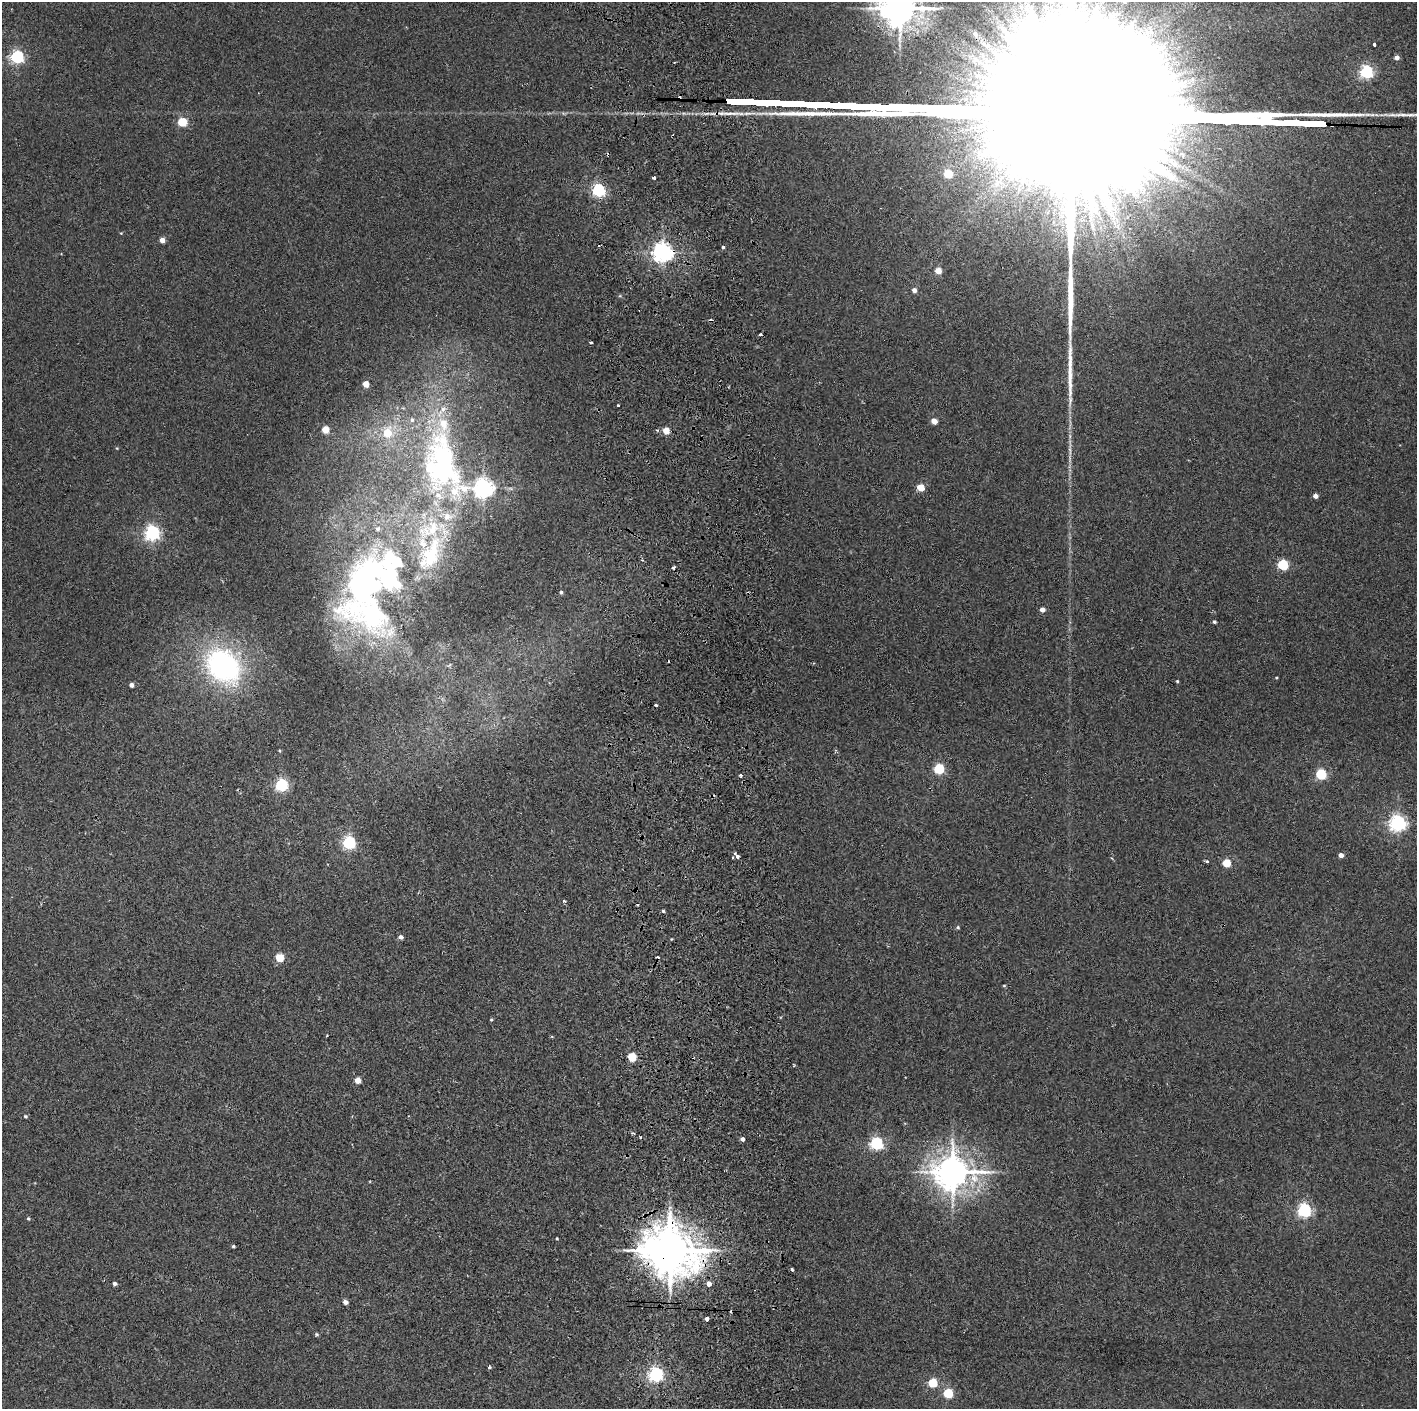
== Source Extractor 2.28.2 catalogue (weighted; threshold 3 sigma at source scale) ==
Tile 5 of 3 x 3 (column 2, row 2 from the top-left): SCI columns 1475-2889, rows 1410-2816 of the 4361 x 4228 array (HDU 1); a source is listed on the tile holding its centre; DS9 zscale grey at full resolution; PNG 1419 x 1411 px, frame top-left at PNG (2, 2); no overlay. Shown black and unused: <1% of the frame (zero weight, under 2 of 3 exposures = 3% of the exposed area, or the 3 px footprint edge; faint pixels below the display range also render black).
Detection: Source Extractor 2.28.2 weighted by HDU 2 'WHT'; one run over the whole footprint, this tile lists its part. Background 0.0355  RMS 0.0063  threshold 0.0283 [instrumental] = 3 sigma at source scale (4.5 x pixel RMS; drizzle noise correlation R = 1.50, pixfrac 1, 0.05/0.05 arcsec/px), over >= 5 px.
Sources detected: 113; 1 inside a brighter object's white glare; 11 cosmic-ray / hot-pixel residue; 1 long thin detection or spike segment (spike, bleed or trail) — not listed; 13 inside a brighter listed object's ellipse — not listed separately; the other 87 listed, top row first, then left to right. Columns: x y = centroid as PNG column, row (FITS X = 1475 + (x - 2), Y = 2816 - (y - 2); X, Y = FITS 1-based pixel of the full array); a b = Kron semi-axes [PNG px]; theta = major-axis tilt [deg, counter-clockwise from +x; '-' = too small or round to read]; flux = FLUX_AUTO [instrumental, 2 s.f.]
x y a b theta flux
900 8 11 10 - 1500
1374 44 3 3 - 1.2
985 45 23 8 -27 9.3
17 57 5 5 - 130
1397 58 4 4 - 3.3
983 64 32 7 -27 13
1367 72 5 5 - 130
679 98 5 3 - 2.2
182 122 5 5 - 35
1332 125 3 3 - 1.9
948 174 5 5 - 23
654 178 3 3 - 2.4
997 184 10 6 63 4.4
598 190 5 5 - 110
121 233 4 4 - 0.48
162 240 4 4 - 5.6
723 247 3 3 - 2.5
663 252 7 6 - 360
938 271 5 4 - 9.8
914 290 4 4 - 3.5
761 335 3 3 - 2.5
591 342 3 3 - 2.1
366 384 4 4 - 9.4
618 405 3 3 - 1.4
934 421 4 4 - 7.4
325 430 5 4 - 13
666 431 5 4 - 12
387 433 10 9 - 12
1070 451 17 4 -85 3
444 464 92 48 -77 190
921 487 5 4 - 15
483 488 7 6 - 380
1315 496 4 4 - 3.9
152 533 6 6 - 180
430 555 56 26 65 57
1283 565 5 5 - 54
366 580 90 39 69 230
561 592 4 4 - 1.1
1042 609 4 4 - 4.4
1214 622 4 3 - 1
223 666 42 32 -47 120
1276 677 4 2 - 0.54
1177 681 3 3 - 0.71
131 685 4 4 - 3
656 705 3 3 - 1.7
939 769 5 5 - 56
1321 774 5 5 - 59
741 775 3 3 - 1.4
281 785 5 5 - 110
1398 823 6 6 - 230
349 843 6 5 - 110
1341 855 4 4 - 3.9
733 857 3 2 - 0.52
1207 861 5 3 - 0.96
1227 863 5 5 - 20
564 901 3 3 - 1.3
638 904 3 3 - 1.3
663 911 3 3 - 0.99
958 927 5 4 - 0.79
401 937 4 4 - 2.6
279 958 5 5 - 21
1004 986 5 3 - 0.58
491 1020 4 4 - 0.63
552 1036 4 3 - 0.64
632 1057 5 5 - 27
794 1065 4 2 - 0.52
358 1080 4 4 - 7.9
25 1116 5 4 - 0.88
633 1133 4 2 - 1.9
743 1139 4 4 - 2.1
876 1144 6 5 - 110
953 1172 11 10 - 1400
1304 1210 6 5 - 150
28 1219 5 4 - 0.86
557 1238 3 3 - 0.62
233 1246 3 3 - 1
670 1250 15 13 -21 3100
792 1269 4 3 - 1
115 1283 4 4 - 1.9
709 1284 4 4 - 8.7
345 1302 4 4 - 3.3
707 1319 4 3 - 8.5
317 1334 4 4 - 0.96
489 1367 4 4 - 1.1
656 1374 6 5 - 160
933 1383 5 5 - 33
948 1393 5 5 - 36
Overlapping masked pixels (flux is a lower limit): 4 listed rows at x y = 679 98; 1332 125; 663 252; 670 1250
Isophote crosses this tile's border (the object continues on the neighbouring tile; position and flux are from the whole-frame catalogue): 1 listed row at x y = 900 8